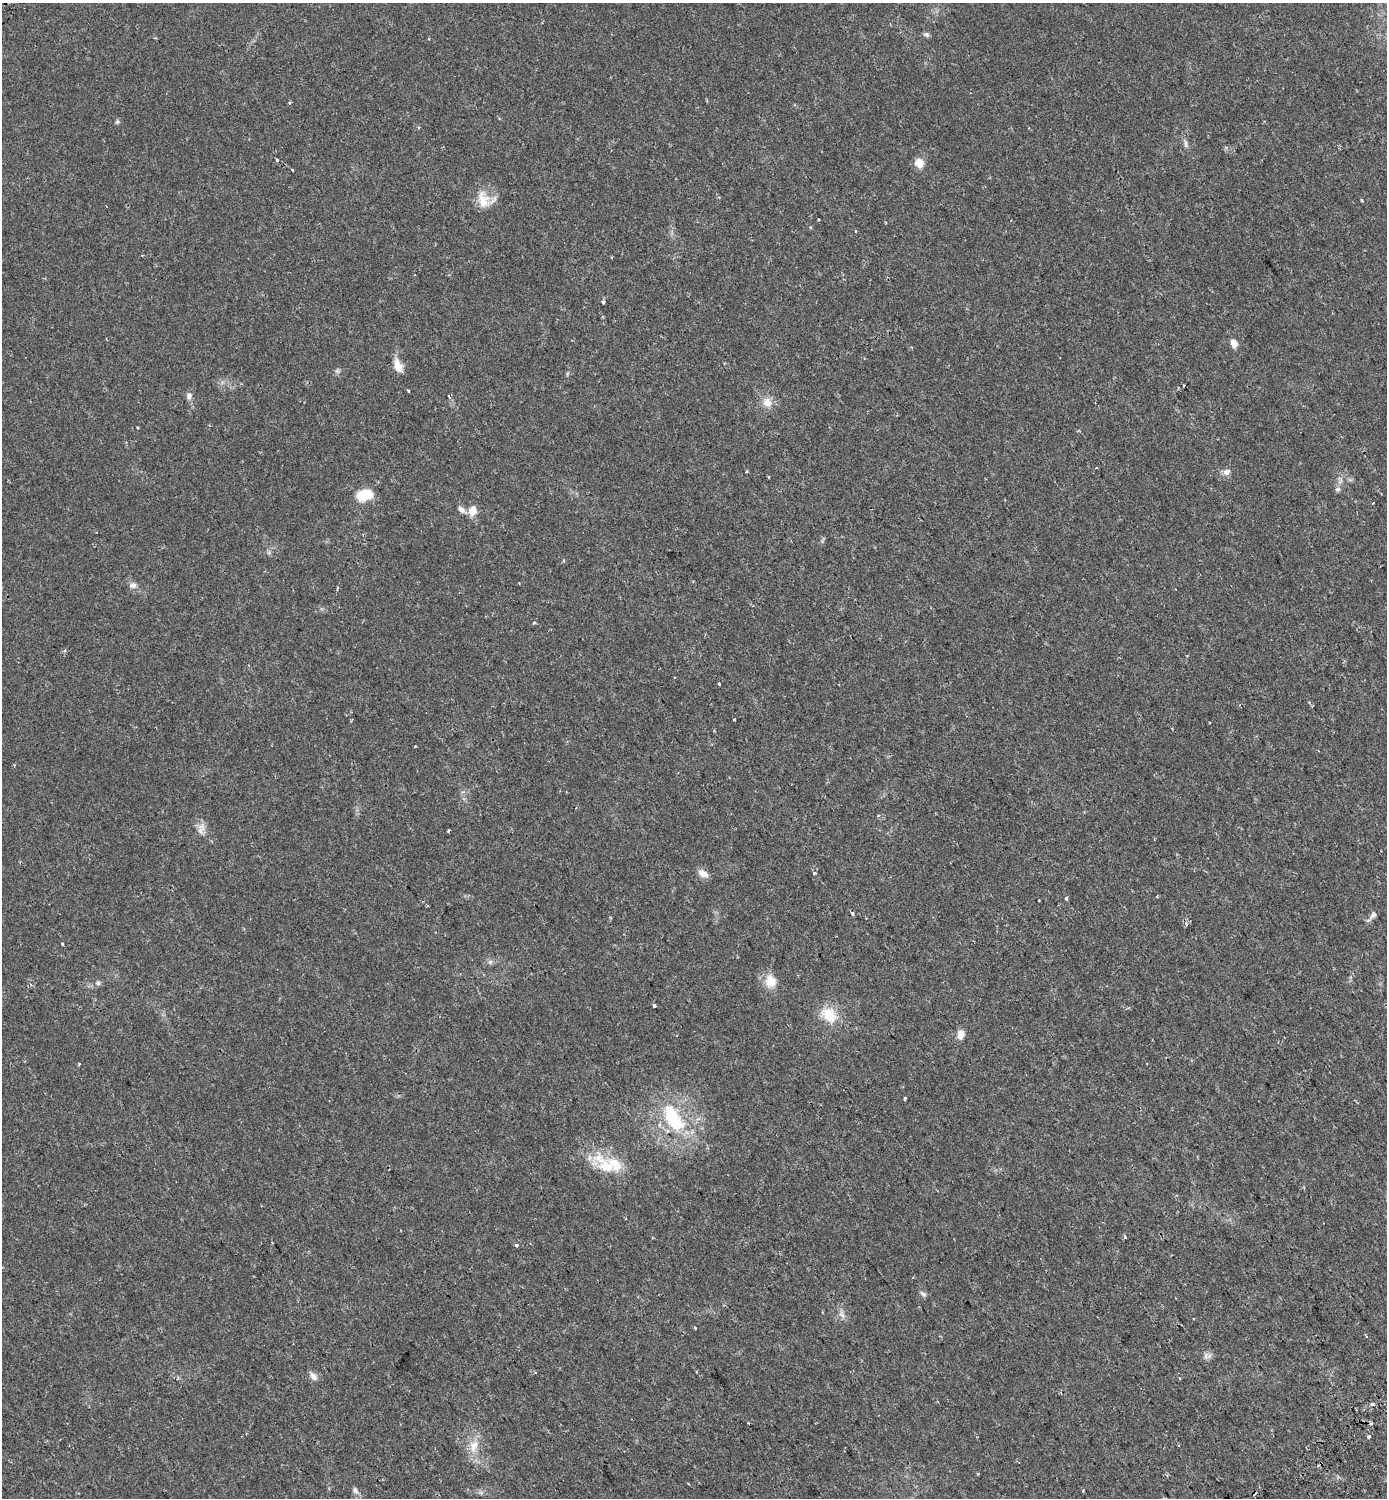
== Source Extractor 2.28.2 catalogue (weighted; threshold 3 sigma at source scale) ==
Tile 6 of 4 x 4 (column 2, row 2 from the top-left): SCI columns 1689-3073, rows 3065-4560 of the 6085 x 6137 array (HDU 1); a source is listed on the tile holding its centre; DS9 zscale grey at full resolution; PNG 1389 x 1500 px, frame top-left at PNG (2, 3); no overlay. Shown black and unused: <1% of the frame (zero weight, under 2 of 3 exposures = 5% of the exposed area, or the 3 px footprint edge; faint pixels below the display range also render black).
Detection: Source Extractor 2.28.2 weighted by HDU 2 'WHT'; one run over the whole footprint, this tile lists its part. Background 0.025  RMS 0.0034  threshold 0.0155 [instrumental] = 3 sigma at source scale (4.5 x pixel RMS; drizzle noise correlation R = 1.50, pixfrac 1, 0.0396/0.0396 arcsec/px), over >= 5 px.
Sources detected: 76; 1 inside a brighter object's white glare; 4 cosmic-ray / hot-pixel residue — not listed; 3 inside a brighter listed object's ellipse — not listed separately; the other 68 listed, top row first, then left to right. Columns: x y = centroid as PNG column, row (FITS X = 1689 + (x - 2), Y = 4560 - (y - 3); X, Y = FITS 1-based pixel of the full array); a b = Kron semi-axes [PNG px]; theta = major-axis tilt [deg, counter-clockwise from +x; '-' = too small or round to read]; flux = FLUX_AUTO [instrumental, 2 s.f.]
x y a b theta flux
926 34 8 6 -24 0.74
290 103 4 4 - 0.35
117 122 6 5 - 0.52
1186 143 13 4 -83 0.89
277 160 3 3 - 0.4
919 163 10 9 - 3.5
292 170 3 2 - 0.44
483 200 24 16 -75 5.8
1361 200 3 3 - 0.35
819 220 3 2 - 0.36
603 302 4 3 - 0.7
1234 343 8 6 -71 2.5
398 366 16 8 -69 3.7
337 371 6 5 - 0.61
1183 385 3 2 - 0.4
409 391 4 3 - 0.27
189 396 10 8 86 1.3
449 396 5 3 - 0.54
767 402 12 12 - 3.2
137 428 3 2 - 0.42
1096 468 3 2 - 0.23
746 471 3 3 - 0.35
1226 472 10 8 17 1.5
1337 489 7 7 - 0.9
364 495 15 10 15 8.7
1373 503 3 2 - 0.34
462 510 13 7 -39 1.6
472 511 9 8 - 3.5
133 585 10 8 -2 1.3
337 588 5 3 - 0.29
65 650 5 4 - 0.4
719 684 3 3 - 0.61
734 719 3 2 - 0.33
415 746 3 3 - 0.53
878 815 5 4 - 0.44
201 831 15 8 54 2.1
448 831 4 3 - 0.63
703 873 15 8 -29 2
814 873 4 4 - 0.61
1157 896 3 2 - 0.42
1066 898 3 3 - 1.5
852 913 5 3 - 0.39
1373 915 11 7 41 1.1
1186 924 6 5 - 0.66
62 943 3 3 - 1.9
490 962 6 6 - 0.78
771 982 16 14 -85 4.8
98 983 7 6 - 0.79
654 1006 3 3 - 0.84
829 1015 21 16 -45 7.6
961 1034 9 6 84 3
905 1098 3 2 - 0.91
672 1119 39 23 -41 21
606 1167 28 19 -7 9.2
1125 1237 4 2 - 0.32
517 1245 4 4 - 0.65
923 1294 10 5 -36 0.87
842 1315 10 6 -49 1.3
1366 1336 3 2 - 0.47
1207 1356 11 7 -1 1.3
313 1376 12 8 -53 1.6
1180 1378 3 3 - 0.31
1372 1404 4 3 - 2.9
1371 1424 4 3 - 0.4
1369 1436 3 3 - 1.7
474 1446 21 11 70 4.5
1321 1464 4 3 - 0.84
355 1490 11 6 -61 1.1
Overlapping masked pixels (flux is a lower limit): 1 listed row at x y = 1321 1464